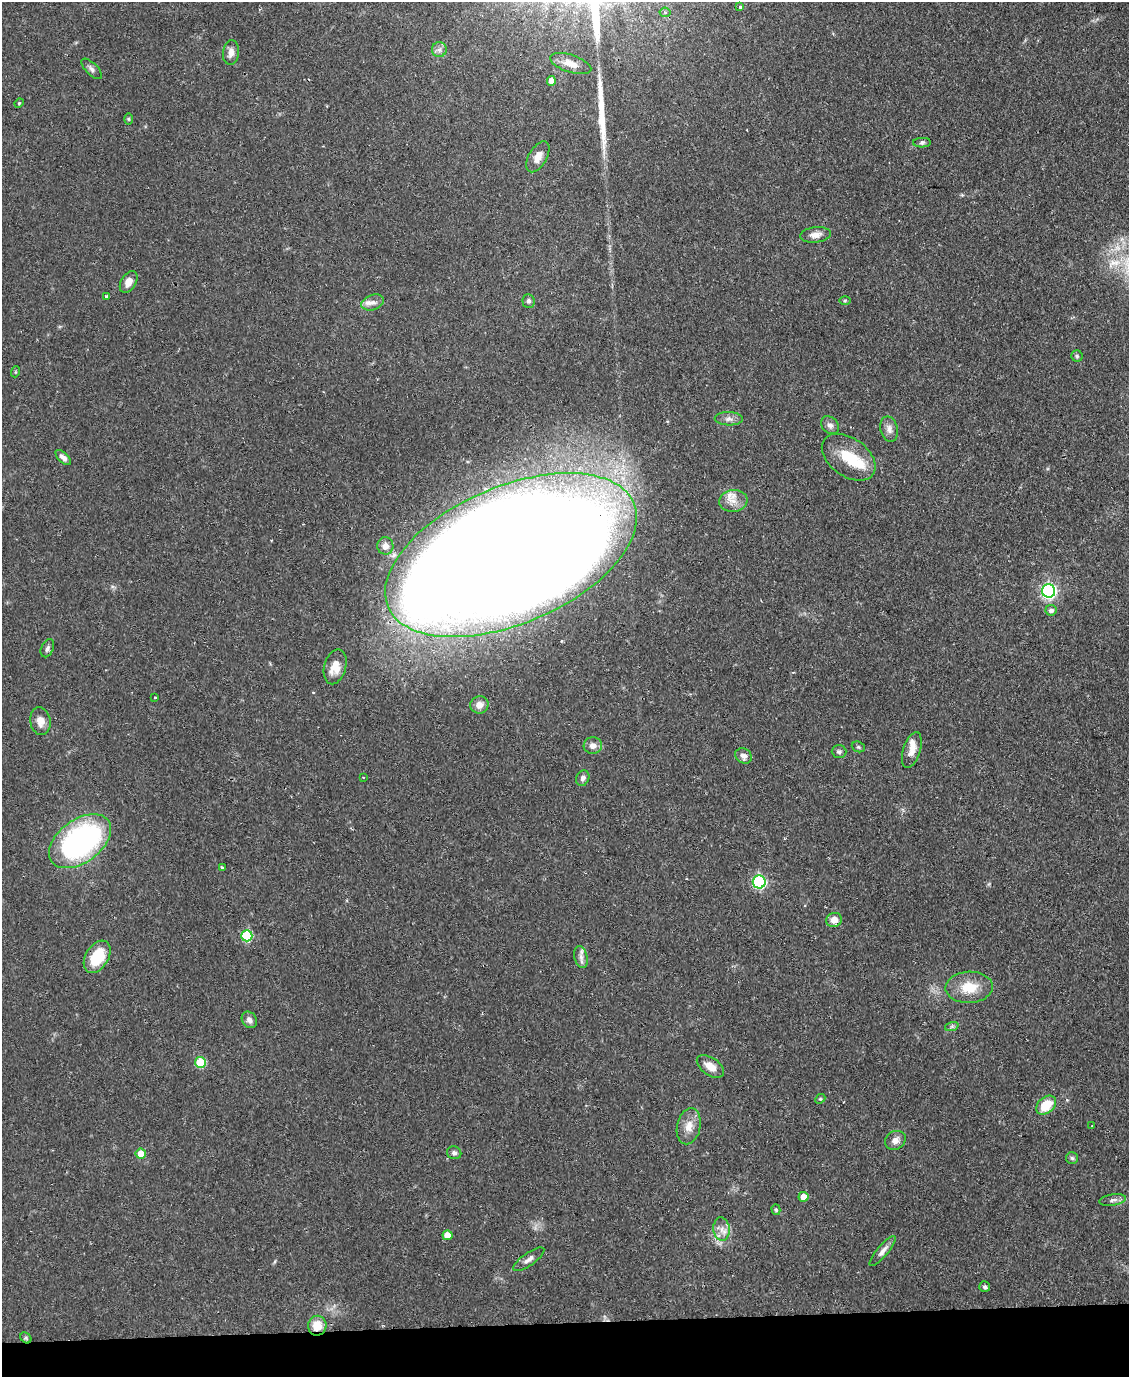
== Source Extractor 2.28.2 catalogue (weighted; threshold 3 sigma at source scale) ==
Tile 10 of 4 x 3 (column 2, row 3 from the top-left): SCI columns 1184-2310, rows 135-1509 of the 4619 x 4496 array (HDU 1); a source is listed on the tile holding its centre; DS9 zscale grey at full resolution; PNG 1131 x 1379 px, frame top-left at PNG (2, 2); each listed source drawn as its Kron ellipse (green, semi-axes under 4 px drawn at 4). Shown black and unused: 4% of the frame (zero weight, under 2 of 3 exposures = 3% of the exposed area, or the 3 px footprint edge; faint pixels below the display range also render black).
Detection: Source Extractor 2.28.2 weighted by HDU 2 'WHT'; one run over the whole footprint, this tile lists its part. Background 0.0815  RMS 0.0057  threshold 0.0255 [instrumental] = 3 sigma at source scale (4.5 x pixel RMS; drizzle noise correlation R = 1.50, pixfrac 1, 0.05/0.05 arcsec/px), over >= 5 px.
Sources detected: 76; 1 inside a brighter object's white glare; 1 long thin detection or spike segment (spike, bleed or trail) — neither listed nor drawn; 3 inside a brighter listed object's ellipse — not listed separately; the other 71 listed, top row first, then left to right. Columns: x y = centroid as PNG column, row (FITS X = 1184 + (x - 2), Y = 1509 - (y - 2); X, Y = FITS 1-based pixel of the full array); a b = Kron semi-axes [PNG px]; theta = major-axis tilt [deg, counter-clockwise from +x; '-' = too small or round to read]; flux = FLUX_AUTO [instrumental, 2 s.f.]
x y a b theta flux
740 7 4 4 - 0.55
665 12 5 5 - 0.9
439 50 7 7 - 2.2
231 52 12 8 84 3.6
571 64 21 8 -18 6.9
92 69 13 6 -45 2.2
551 81 5 4 - 4.6
19 103 5 4 - 0.62
128 119 6 4 -89 0.69
922 143 9 4 1 1.3
538 157 17 9 59 5.7
815 235 15 7 7 4.2
129 282 12 7 59 4.9
106 296 3 3 - 1.6
528 301 7 6 - 1.6
845 301 6 4 2 0.71
373 302 11 7 20 3
1077 356 5 5 - 0.99
15 372 5 3 - 0.58
729 419 14 6 -2 2.8
830 425 10 7 -44 2.5
889 429 13 8 -77 3.4
849 457 30 19 -36 19
63 458 10 5 -45 2.5
733 501 14 11 6 5.6
385 546 9 8 - 3.8
511 555 133 68 23 5100
1049 591 6 6 - 140
1051 610 5 5 - 2.2
47 648 9 6 65 1.7
335 667 18 11 75 7.8
155 697 3 2 - 0.75
479 705 9 8 - 4.4
40 721 14 10 -80 5
593 745 9 8 - 3.7
858 747 7 5 -22 1
912 750 18 8 72 5.4
839 752 7 6 - 1.4
744 756 9 7 -34 2.8
363 777 2 2 - 0.4
583 778 8 6 63 2
80 841 35 21 37 130
222 867 4 2 - 0.79
759 882 6 6 - 72
834 920 8 7 - 4.5
247 936 5 5 - 36
97 957 17 11 58 21
581 957 11 6 -75 2.8
969 987 23 15 3 14
249 1020 9 7 -55 2.5
952 1026 7 4 19 1
200 1062 5 5 - 27
710 1066 15 9 -35 6.5
820 1099 5 4 - 0.77
1046 1105 11 8 41 14
689 1126 18 11 78 7
1092 1126 3 3 - 0.56
895 1140 11 9 30 3.9
454 1153 7 6 - 1.6
141 1154 5 5 - 11
1072 1158 6 6 - 1.2
803 1197 5 5 - 9
1113 1200 13 5 9 2.2
776 1210 5 4 - 0.92
722 1229 11 8 -84 4
447 1235 5 5 - 9.3
883 1251 19 5 50 3.2
529 1259 18 6 35 3
985 1287 5 5 - 1.4
317 1326 10 9 - 8.9
26 1338 6 5 - 0.95
Overlapping masked pixels (flux is a lower limit): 3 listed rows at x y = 511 555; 97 957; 317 1326